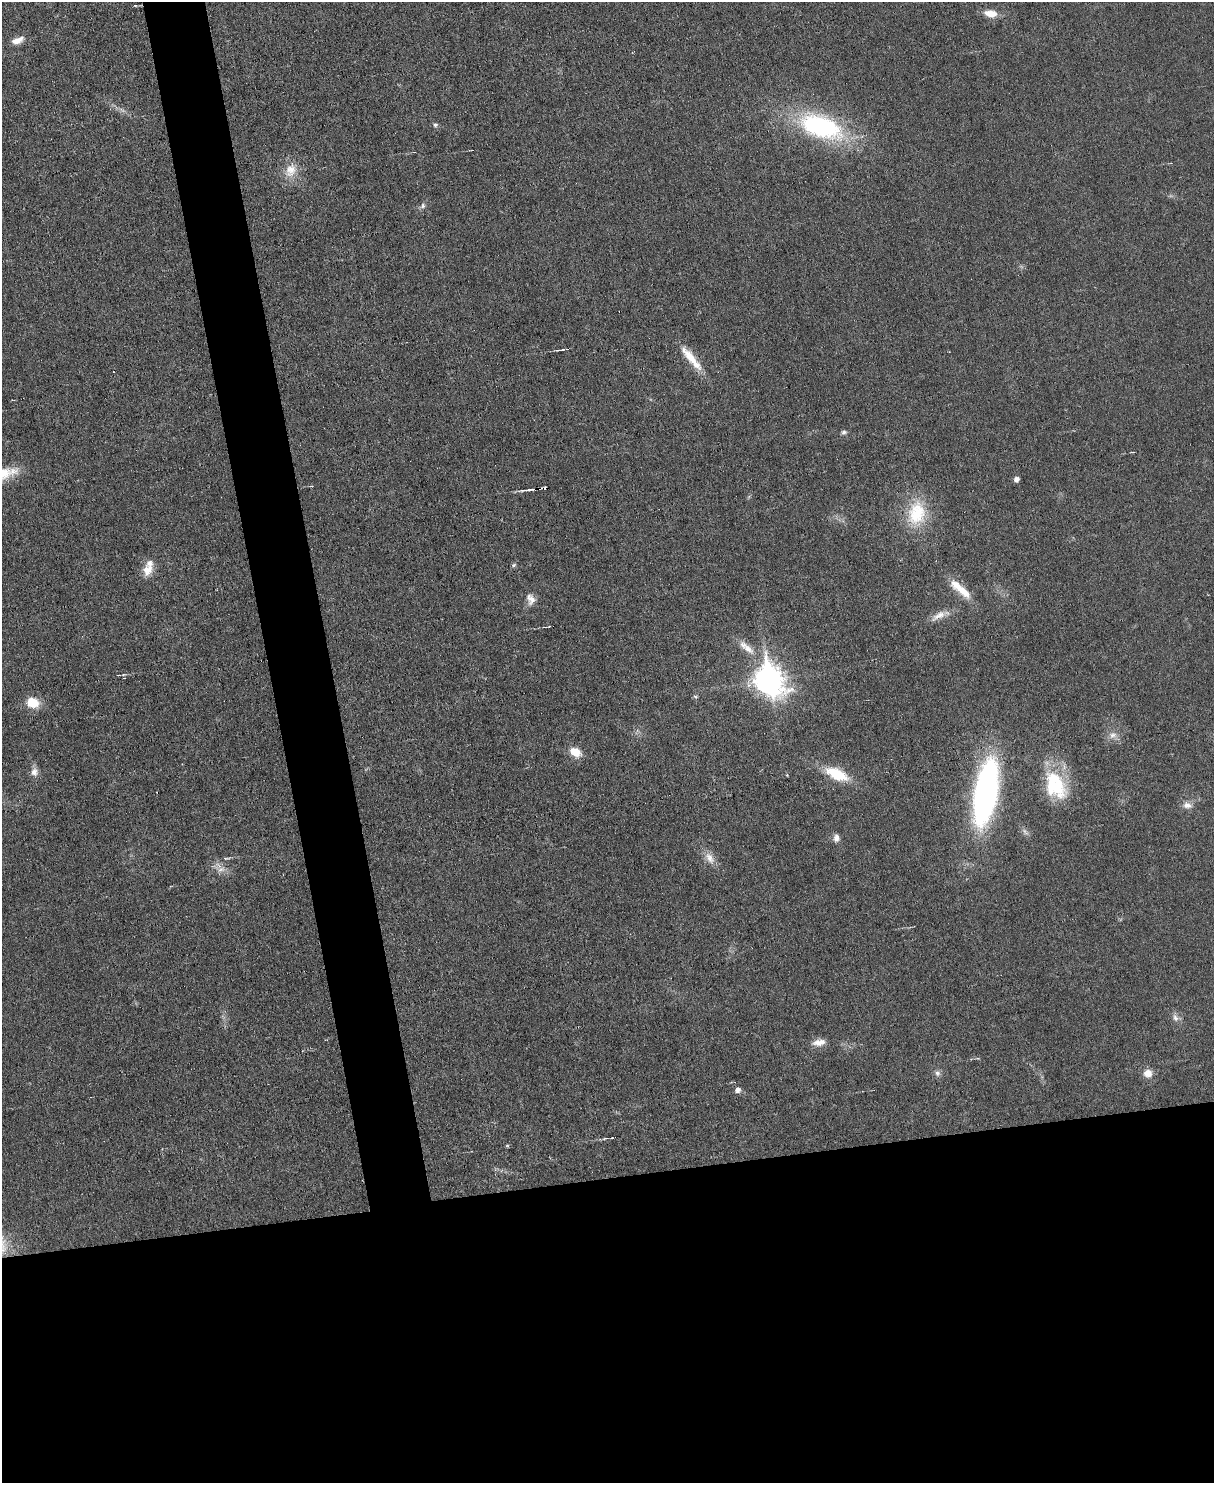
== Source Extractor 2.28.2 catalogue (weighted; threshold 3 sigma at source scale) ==
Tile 11 of 4 x 3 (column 3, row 3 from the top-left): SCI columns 2423-3634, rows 138-1618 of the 4847 x 4831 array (HDU 1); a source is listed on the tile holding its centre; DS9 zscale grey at full resolution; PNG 1216 x 1485 px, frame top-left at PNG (2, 2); no overlay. Shown black and unused: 25% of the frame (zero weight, under 3 of 6 exposures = <1% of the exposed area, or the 3 px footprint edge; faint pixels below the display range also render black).
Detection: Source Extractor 2.28.2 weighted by HDU 2 'WHT'; one run over the whole footprint, this tile lists its part. Background 0.0265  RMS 0.0038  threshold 0.0153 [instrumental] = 3 sigma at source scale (4.09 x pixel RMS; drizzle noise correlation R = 1.36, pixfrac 0.8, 0.05/0.05 arcsec/px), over >= 5 px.
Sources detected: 48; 5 inside a brighter listed object's ellipse — not listed separately; the other 43 listed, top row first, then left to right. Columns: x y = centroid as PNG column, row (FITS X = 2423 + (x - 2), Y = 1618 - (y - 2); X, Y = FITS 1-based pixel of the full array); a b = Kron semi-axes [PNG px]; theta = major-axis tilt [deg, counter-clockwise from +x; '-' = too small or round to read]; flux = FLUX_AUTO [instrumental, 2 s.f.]
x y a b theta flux
135 5 5 3 - 0.34
990 13 17 9 -9 4.1
17 40 15 7 23 3.4
122 110 9 4 -45 0.94
435 125 7 5 13 0.72
821 127 57 27 -19 52
290 170 22 16 62 6.5
423 206 8 7 - 1.1
563 349 6 3 19 0.51
691 358 41 9 -50 8
844 432 7 6 - 0.87
1016 479 5 5 - 1.7
527 490 19 4 8 1.9
916 513 35 25 80 17
514 565 7 5 24 0.58
147 570 17 13 65 4.5
962 590 29 11 -41 6.4
530 599 15 10 -72 2.8
938 616 24 9 30 3.5
748 649 21 10 -36 4.7
769 680 13 10 -65 400
695 696 6 4 -19 0.51
33 703 15 12 -19 6.9
1113 735 11 9 10 2.4
575 752 14 9 -31 5.2
34 772 11 10 - 2.2
837 774 23 10 -25 14
787 775 4 3 - 0.33
1056 786 32 29 -55 21
986 793 50 17 80 140
1187 805 14 9 -13 2.3
1025 832 12 5 -48 1.2
836 838 9 7 84 1.8
226 858 10 3 4 0.73
709 858 18 10 -57 3.6
221 869 12 7 22 2.3
1175 1018 11 8 -64 1.9
819 1042 17 8 10 3.1
937 1073 8 8 - 1.2
1148 1073 10 9 - 3.5
737 1090 6 5 - 1.7
605 1138 7 3 19 0.48
507 1145 6 4 -1 0.42